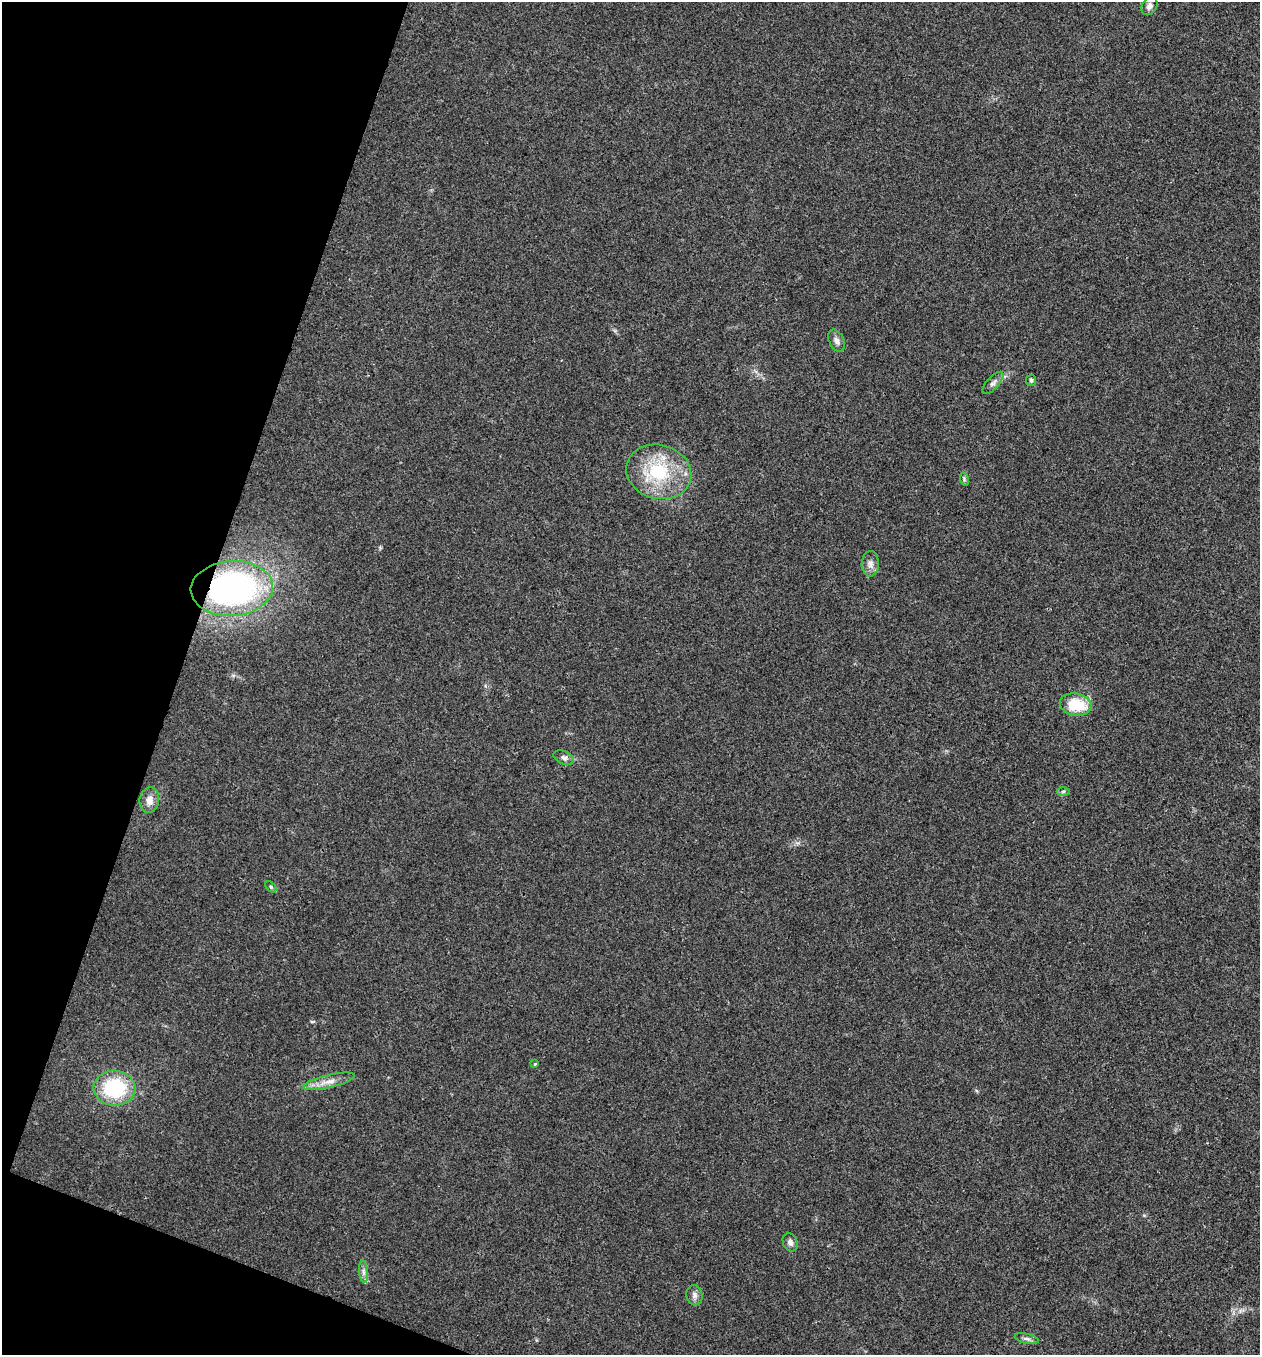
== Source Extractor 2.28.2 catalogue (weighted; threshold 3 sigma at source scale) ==
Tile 9 of 4 x 4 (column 1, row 3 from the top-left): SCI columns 136-1393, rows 1358-2710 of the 5431 x 5417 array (HDU 1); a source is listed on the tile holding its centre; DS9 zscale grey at full resolution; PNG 1262 x 1357 px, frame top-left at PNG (2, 2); each listed source drawn as its Kron ellipse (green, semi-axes under 4 px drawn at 4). Shown black and unused: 17% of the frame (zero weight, under 3 of 4 exposures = <1% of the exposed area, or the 3 px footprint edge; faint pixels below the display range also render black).
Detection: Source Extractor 2.28.2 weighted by HDU 2 'WHT'; one run over the whole footprint, this tile lists its part. Background 0.0241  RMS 0.0054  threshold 0.0241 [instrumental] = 3 sigma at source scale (4.5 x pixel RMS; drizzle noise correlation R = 1.50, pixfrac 1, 0.05/0.05 arcsec/px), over >= 5 px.
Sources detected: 20; all 20 listed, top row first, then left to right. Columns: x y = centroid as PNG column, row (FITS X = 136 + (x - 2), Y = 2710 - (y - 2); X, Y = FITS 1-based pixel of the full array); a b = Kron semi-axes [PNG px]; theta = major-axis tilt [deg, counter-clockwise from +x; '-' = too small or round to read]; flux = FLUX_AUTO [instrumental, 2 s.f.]
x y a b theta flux
1149 6 10 7 59 2.1
836 341 12 7 -65 2.6
1031 380 5 5 - 1
993 383 14 6 47 2.2
659 472 33 27 -16 33
964 479 7 4 -74 0.86
870 564 13 8 88 3.1
232 588 41 27 4 130
1076 704 16 11 -11 18
564 757 10 6 -22 2
1063 791 6 4 1 0.76
149 800 13 10 81 4.5
271 887 6 4 -45 0.86
535 1064 4 4 - 0.5
329 1081 26 6 13 5.2
115 1088 21 17 -4 36
790 1242 9 7 -65 2.1
364 1272 11 4 -85 1.8
694 1295 10 8 -78 2.3
1027 1339 12 5 -12 1.8
Overlapping masked pixels (flux is a lower limit): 1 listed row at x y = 232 588